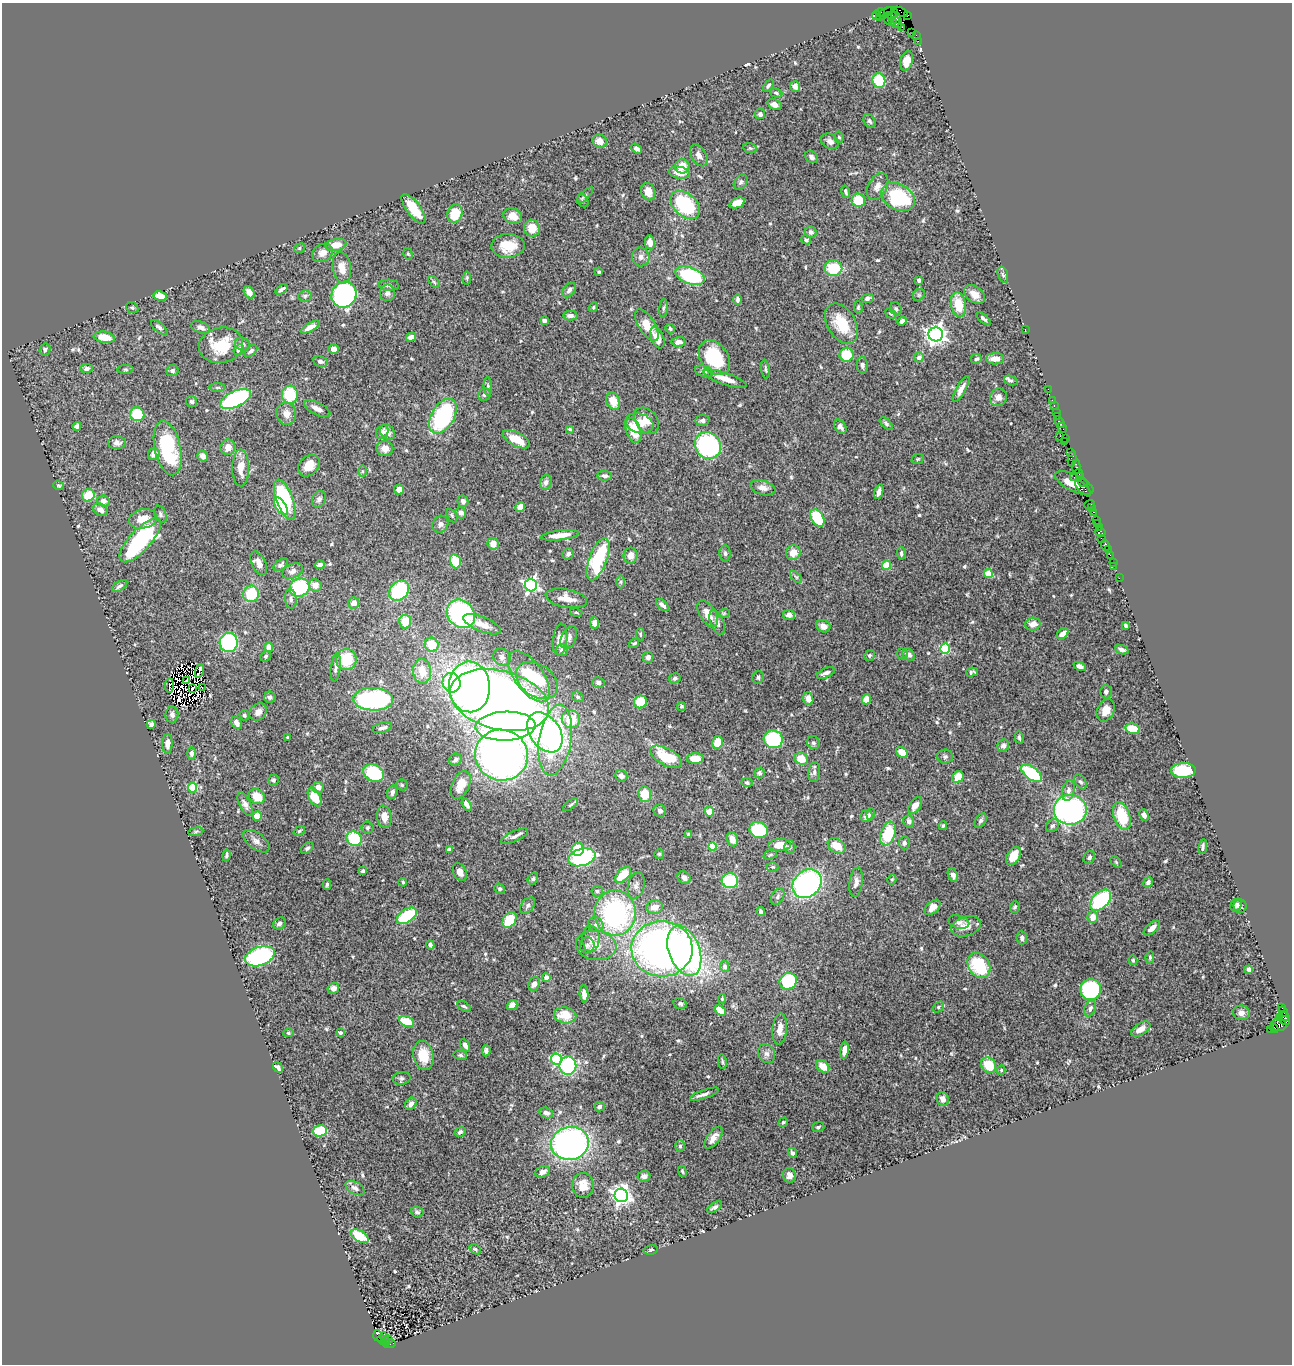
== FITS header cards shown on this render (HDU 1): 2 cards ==
NAXIS1  =                 1290
NAXIS2  =                 1362

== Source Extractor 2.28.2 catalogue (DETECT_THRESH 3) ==
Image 1290 x 1362 px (HDU 1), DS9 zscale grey, 1 PNG px = 1 image px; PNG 1294 x 1366 px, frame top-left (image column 1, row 1362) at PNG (2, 3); each listed source drawn as its Kron ellipse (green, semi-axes under 4 px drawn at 4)
Background 1.06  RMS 0.035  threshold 0.105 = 3 sigma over >= 5 px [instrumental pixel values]
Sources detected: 605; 10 with non-positive FLUX_AUTO (blend fragments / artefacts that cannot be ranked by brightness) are neither listed nor drawn; of the other 595, the 500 brightest by FLUX_AUTO listed and drawn (95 fainter detections omitted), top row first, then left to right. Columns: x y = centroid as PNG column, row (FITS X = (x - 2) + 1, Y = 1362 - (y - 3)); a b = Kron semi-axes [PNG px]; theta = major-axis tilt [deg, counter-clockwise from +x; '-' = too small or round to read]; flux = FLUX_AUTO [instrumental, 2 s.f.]
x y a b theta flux
889 11 4 3 - 71
900 12 7 4 -26 32
880 13 5 3 - 160
884 14 9 3 39 210
877 15 4 4 - 170
892 15 4 3 - 170
907 15 3 2 - 29
888 18 6 2 90 100
896 18 11 2 -70 94
892 22 3 2 - 39
895 22 5 2 - 79
902 27 4 3 - 120
912 32 2 2 - 35
916 35 4 2 - 66
918 41 2 2 - 19
907 61 10 6 74 25
879 81 7 6 - 110
768 86 7 4 54 4.4
795 86 5 5 - 12
776 93 6 4 -16 4.3
775 105 7 5 -25 12
760 114 5 5 - 7.9
869 121 7 5 -58 6.1
839 137 6 4 -73 4
600 141 7 6 - 19
830 141 9 7 -31 12
750 148 7 5 -13 3.7
637 149 6 4 -35 7.7
699 155 12 7 -59 13
811 157 7 5 -38 7.2
682 166 7 7 - 33
679 173 10 6 -9 26
741 182 8 6 57 5.9
877 187 14 9 60 18
648 192 9 7 -66 18
846 192 6 3 -77 4.8
585 195 11 4 46 4.5
898 197 18 12 -30 180
858 200 7 6 - 69
583 201 7 5 -59 3.8
737 203 8 5 23 34
685 205 17 11 -41 180
413 209 17 7 -53 58
455 214 9 7 69 69
513 216 9 7 -19 26
532 228 8 8 - 34
811 232 6 5 - 6.6
806 240 5 4 - 4.9
650 242 7 5 -82 19
336 245 10 6 12 32
508 246 17 12 1 51
299 248 6 4 24 3.5
322 253 11 8 29 17
408 254 6 4 -72 3.4
641 257 9 8 - 12
342 268 16 9 -81 26
833 268 9 7 -2 85
599 272 3 3 - 3.9
1003 275 8 5 -70 4.7
690 276 15 8 -19 220
467 278 6 4 82 3.6
919 280 4 3 - 9.1
434 282 7 4 -45 4.5
389 285 10 5 -3 8.4
282 289 7 3 37 7.7
569 290 8 5 50 7.8
249 292 7 4 -56 15
387 293 8 7 - 11
975 294 12 8 -37 19
344 295 13 12 - 510
919 295 6 5 - 4.4
160 296 6 5 - 36
305 296 6 5 - 4.7
738 299 5 3 - 6.6
868 299 6 4 11 11
958 304 12 7 -81 54
593 307 5 4 - 3.6
858 307 6 4 -83 3.4
132 308 6 5 - 4
664 308 9 4 84 4.4
896 309 7 5 -72 5
890 313 6 4 -44 3.4
570 316 7 5 -1 10
983 319 8 3 -40 5.6
544 320 4 4 - 8.5
902 321 4 4 - 9.2
842 324 22 14 -59 77
647 325 18 8 -58 38
159 327 10 4 -41 6.8
200 327 10 6 -20 9.6
310 327 10 4 30 17
670 329 5 3 - 3.6
1025 329 2 2 - 15
936 334 7 7 - 1300
104 337 10 5 -8 39
411 337 5 4 - 11
657 338 11 6 -67 29
678 342 7 5 2 12
242 344 8 6 -26 9.6
221 345 22 17 11 81
334 349 5 4 - 11
45 350 6 5 - 5.1
239 350 6 4 60 9.5
251 351 7 4 41 8.2
847 355 7 7 - 73
919 357 5 4 - 12
714 358 19 13 -55 130
976 359 5 4 - 4.6
995 359 9 5 0 23
320 361 7 5 -8 6.2
862 365 8 5 -86 6.5
87 368 6 4 8 6.8
125 369 8 4 -1 3.6
765 369 9 4 -83 4.4
172 371 6 5 - 6
704 371 9 5 -13 5.7
725 379 23 6 -18 30
1011 380 7 4 -15 4.4
488 386 10 4 -86 4.8
217 388 8 4 0 3.5
961 389 14 4 60 15
1048 389 2 2 - 25
290 395 9 8 - 91
484 395 6 6 - 5.2
998 397 9 8 - 14
235 399 16 8 25 320
1052 400 2 2 - 36
613 401 9 6 -70 37
192 402 6 5 - 5.5
1054 406 3 2 - 56
317 409 14 6 -26 15
1056 412 2 2 - 63
137 414 7 6 - 92
286 414 11 10 - 18
443 416 19 11 59 250
1057 416 4 2 - 120
702 420 7 5 6 6.9
646 421 14 10 -49 28
1060 422 6 3 -58 210
639 423 14 9 -16 29
886 424 8 4 -43 4.9
77 426 4 4 - 8
840 427 8 5 -51 8.6
1062 428 5 3 - 120
570 429 4 3 - 3.9
633 430 13 7 -71 59
382 432 7 5 53 10
388 432 8 6 -47 13
1060 436 2 2 - 71
1066 438 3 2 - 65
516 439 15 7 -26 47
1065 442 2 2 - 38
117 443 9 6 0 10
708 445 14 12 -49 330
228 447 8 7 - 19
168 448 28 13 -78 190
385 448 8 7 - 19
1070 452 4 3 - 130
154 454 6 5 - 19
203 456 6 5 - 13
918 459 6 4 22 3.5
1072 459 8 4 83 310
309 466 12 9 44 30
1076 467 7 4 88 290
241 468 18 8 -90 34
363 471 6 4 -90 3.3
1079 473 4 3 - 250
605 476 7 4 -7 6.5
1074 477 2 2 - 9.7
1080 477 3 3 - 170
546 482 7 5 72 10
1082 482 6 2 -44 53
1074 483 21 8 -26 130
59 486 5 4 - 3.4
763 488 13 7 -14 14
1083 488 10 4 -46 550
399 490 5 5 - 15
879 492 7 4 74 10
88 495 6 6 - 59
319 499 8 6 64 8.2
285 500 21 8 -69 190
104 501 6 5 - 11
463 501 6 5 - 9
1090 504 5 2 - 100
281 506 10 5 -58 130
520 507 5 4 - 22
1092 507 4 3 - 120
100 510 7 6 - 13
1094 512 3 2 - 97
461 513 6 5 - 11
160 514 9 6 -68 6
452 515 7 4 -64 3.7
817 518 9 6 -58 120
143 519 14 9 13 33
1097 520 3 3 - 160
1098 523 3 3 - 150
440 524 9 7 56 9.4
1099 527 2 2 - 66
1100 532 5 4 - 250
560 535 19 5 7 37
1101 538 4 2 - 28
140 540 28 10 48 320
493 544 6 5 - 20
1105 545 6 3 -61 240
1108 549 3 3 - 49
725 553 8 5 -88 6.2
793 553 7 7 - 24
901 553 6 4 -88 6.1
568 554 6 5 - 7.8
631 555 8 7 - 19
1110 555 4 2 - 54
598 559 22 8 69 220
455 561 7 5 -74 88
1113 562 2 2 - 6.5
259 563 13 7 -64 17
281 565 8 5 37 6.4
320 565 5 4 - 9.1
887 565 4 4 - 85
1114 566 3 2 - 19
293 571 11 7 24 11
988 574 4 4 - 82
796 577 7 4 -44 4
1119 578 2 2 - 15
621 582 6 4 -90 4.2
315 585 6 6 - 19
531 585 6 6 - 640
119 586 8 4 32 6.3
300 587 10 8 29 170
399 591 11 9 46 180
251 594 8 8 - 85
566 598 21 9 -11 28
291 599 10 5 -83 7.3
354 603 5 5 - 16
662 605 8 3 -41 9.4
576 612 6 4 -14 3.4
724 613 6 4 18 3.4
461 614 15 13 -48 310
708 614 15 8 -59 30
789 615 6 5 - 12
405 621 7 6 - 47
717 622 13 6 -67 9.7
594 623 5 4 - 11
482 624 20 7 -22 21
1033 624 7 6 - 23
823 626 7 6 - 14
1125 626 4 3 - 4.2
640 634 6 3 -86 3.8
1063 634 7 4 39 20
569 637 12 7 64 10
560 640 16 7 83 22
229 642 9 9 - 230
634 643 5 3 - 3.9
432 645 7 6 - 47
269 647 5 4 - 29
945 649 5 5 - 200
562 650 6 6 - 6.3
1122 650 7 4 -22 8.9
902 654 6 5 - 3.4
869 655 6 5 - 4.5
909 655 6 5 - 13
266 656 5 5 - 4.1
502 657 9 8 - 9
648 657 5 5 - 8.3
346 659 10 10 - 85
1080 666 6 4 -25 11
336 667 14 4 83 11
199 671 7 3 70 4.9
422 671 13 8 -84 38
972 672 6 3 14 5.2
826 673 9 4 25 9.3
529 677 30 14 -55 74
758 677 6 5 - 4.9
675 678 6 5 - 5.7
537 680 23 16 -36 86
186 681 2 2 - 5.3
598 682 6 5 - 6.8
452 683 10 9 - 100
169 685 7 2 87 3.6
469 687 25 20 -88 1600
193 688 2 2 - 3.3
202 688 3 2 - 4.9
1106 692 6 5 - 6.7
270 697 5 5 - 6
578 697 6 5 - 4.4
373 699 20 11 -2 360
808 699 6 5 - 18
866 699 5 4 - 30
500 700 50 29 -14 1900
640 702 6 6 - 73
682 706 4 4 - 3.5
1106 710 11 8 66 23
258 712 10 7 44 15
172 715 8 6 -88 9.1
244 715 5 4 - 5.7
571 719 9 9 - 65
237 723 6 5 - 13
151 724 4 4 - 6.7
505 726 30 14 2 840
382 728 10 5 15 10
1132 729 7 5 -13 48
545 732 22 15 -55 360
288 737 3 3 - 3.7
1019 738 6 4 -76 5.2
773 739 9 9 - 160
555 740 36 16 81 350
718 742 6 5 - 43
813 743 6 6 - 6.1
167 744 10 5 89 18
1003 745 6 6 - 10
902 752 7 4 -37 35
192 753 6 4 -88 8.3
501 755 26 25 - 1400
945 756 8 7 - 6.2
666 757 17 8 -28 100
695 758 8 5 2 40
455 759 6 5 - 6.2
801 759 7 6 - 45
1183 770 12 7 1 140
814 772 10 6 83 7.9
374 773 11 8 -24 140
759 773 5 5 - 6.3
1032 773 12 6 -36 160
621 776 6 5 - 10
958 777 6 5 - 44
273 780 5 5 - 4.4
1081 782 8 5 -55 5.6
747 783 5 4 - 4.7
402 785 5 5 - 3.7
461 785 15 8 65 27
318 787 5 5 - 10
192 788 4 4 - 130
1068 791 11 6 77 13
392 792 7 5 71 8.3
645 794 8 6 -83 54
257 796 8 7 - 41
315 797 10 5 -63 46
245 804 13 5 -64 12
467 805 6 4 -59 11
570 805 9 4 39 4.6
915 805 9 5 57 23
1070 810 16 15 - 580
660 811 6 6 - 6.8
709 812 5 4 - 25
871 814 6 4 85 6.2
1144 815 6 4 -64 11
257 816 5 4 - 32
867 816 6 5 - 16
1122 816 14 8 -70 93
384 817 11 7 -82 24
909 821 6 5 - 9.9
980 821 8 5 56 6.1
943 826 4 4 - 4.2
1052 826 7 5 43 5.8
367 828 6 6 - 4.8
759 830 9 8 - 130
299 831 6 4 36 3.3
196 832 8 4 9 3.7
888 834 12 7 71 110
689 835 4 3 - 5.2
514 836 14 5 24 9.9
354 839 8 7 - 130
732 839 7 5 -71 20
256 841 15 8 -38 13
904 843 6 5 - 6.7
780 845 11 6 3 40
712 846 4 4 - 92
837 846 9 7 -32 39
790 847 6 6 - 6
1203 847 7 2 83 4.5
307 848 7 4 39 5.4
449 850 4 4 - 8.6
578 850 6 6 - 73
659 854 5 4 - 3.4
226 855 6 3 77 5.1
770 855 7 4 19 3.7
1013 856 10 6 58 35
582 857 14 8 16 240
1089 857 6 5 - 6
1116 862 6 4 -46 3.5
773 867 6 5 - 3.3
363 871 4 4 - 4.4
460 872 9 6 -64 13
623 875 10 5 44 65
953 875 7 5 -66 11
684 878 7 6 - 11
533 879 6 5 - 4.6
892 879 5 3 - 3.3
730 881 8 7 - 140
403 882 4 3 - 4
856 882 15 6 82 13
1148 882 5 4 - 5.4
327 884 5 3 - 4.7
807 884 16 13 43 500
636 885 13 8 76 14
500 889 5 5 - 4.8
597 891 6 5 - 5.5
778 896 9 6 62 6.9
1101 900 13 8 45 230
1236 905 7 5 57 6.3
527 906 9 6 52 7.3
1240 906 6 6 - 7.5
655 907 8 6 12 23
933 907 9 6 42 18
1015 907 6 4 73 4.5
761 911 4 3 - 4.7
615 913 22 20 89 460
407 916 11 6 34 130
1093 917 6 5 - 24
510 920 9 6 57 84
959 922 10 6 -15 8.2
279 923 6 5 - 6.3
596 925 8 7 - 9.2
966 926 15 9 18 25
1152 928 10 5 41 17
1022 938 6 5 - 6.7
591 939 13 8 -90 20
430 945 4 3 - 7.2
587 945 8 7 - 6.2
596 945 20 14 -7 39
662 949 30 27 -2 1200
684 951 26 15 -69 780
260 956 15 9 20 300
1150 957 6 4 82 4.2
1133 960 4 4 - 3.3
979 965 13 10 -56 120
725 966 5 4 - 10
1249 969 4 4 - 8.7
546 978 4 4 - 13
788 981 9 8 - 130
534 984 7 5 69 14
333 988 6 5 - 13
1091 989 10 10 - 210
584 994 8 4 -86 19
722 999 4 3 - 4.5
680 1004 6 5 - 5.2
512 1005 5 4 - 17
464 1006 7 3 -33 4.2
938 1007 6 4 39 3.8
1281 1007 3 2 - 370
1090 1009 8 5 69 7.7
720 1010 6 4 -41 52
1283 1012 5 3 - 72
1241 1013 8 7 - 12
565 1015 11 8 -10 50
1284 1016 5 4 - 79
1279 1017 4 3 - 29
1284 1020 6 3 -27 160
406 1021 8 5 -25 58
1279 1025 7 6 - 510
1274 1028 5 3 - 160
780 1029 15 7 85 23
1141 1029 11 5 32 19
1271 1030 3 3 - 86
288 1033 5 4 - 3.5
340 1033 4 3 - 4.2
465 1045 7 4 -61 11
486 1050 6 4 85 6.5
844 1050 8 4 84 19
767 1054 10 8 -61 11
423 1055 14 10 -79 51
460 1055 7 4 -11 4.9
557 1059 5 5 - 250
722 1062 7 4 -81 4.3
989 1065 8 6 -48 65
568 1066 9 8 - 230
823 1066 7 5 -42 31
278 1067 5 3 - 7.7
1001 1070 4 4 - 3.5
402 1078 9 6 11 6.3
704 1094 15 4 19 10
943 1099 7 6 - 13
411 1104 7 5 54 11
599 1107 5 5 - 5.4
546 1113 7 5 -18 11
783 1122 5 4 - 3.6
818 1127 6 5 - 3.8
320 1131 7 5 17 160
460 1132 6 4 32 6.4
714 1138 13 6 53 18
570 1143 19 16 12 760
680 1146 6 4 -90 5.3
792 1153 5 4 - 7.2
682 1171 6 4 -69 3.4
542 1172 7 5 25 13
789 1175 7 6 - 14
644 1176 6 5 - 10
583 1185 12 11 - 28
355 1188 10 6 -29 9.7
621 1195 7 6 - 1100
715 1207 8 4 34 5.7
417 1212 6 5 - 5.6
359 1236 10 5 -30 85
475 1249 6 4 -31 4
651 1250 7 5 9 4.2
378 1336 6 3 -71 230
384 1337 5 2 - 130
388 1339 3 3 - 130
382 1340 5 2 - 200
385 1341 4 3 - 180
389 1344 6 4 8 330
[95 fainter detections neither listed nor drawn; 10 non-positive-flux detections neither listed nor drawn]